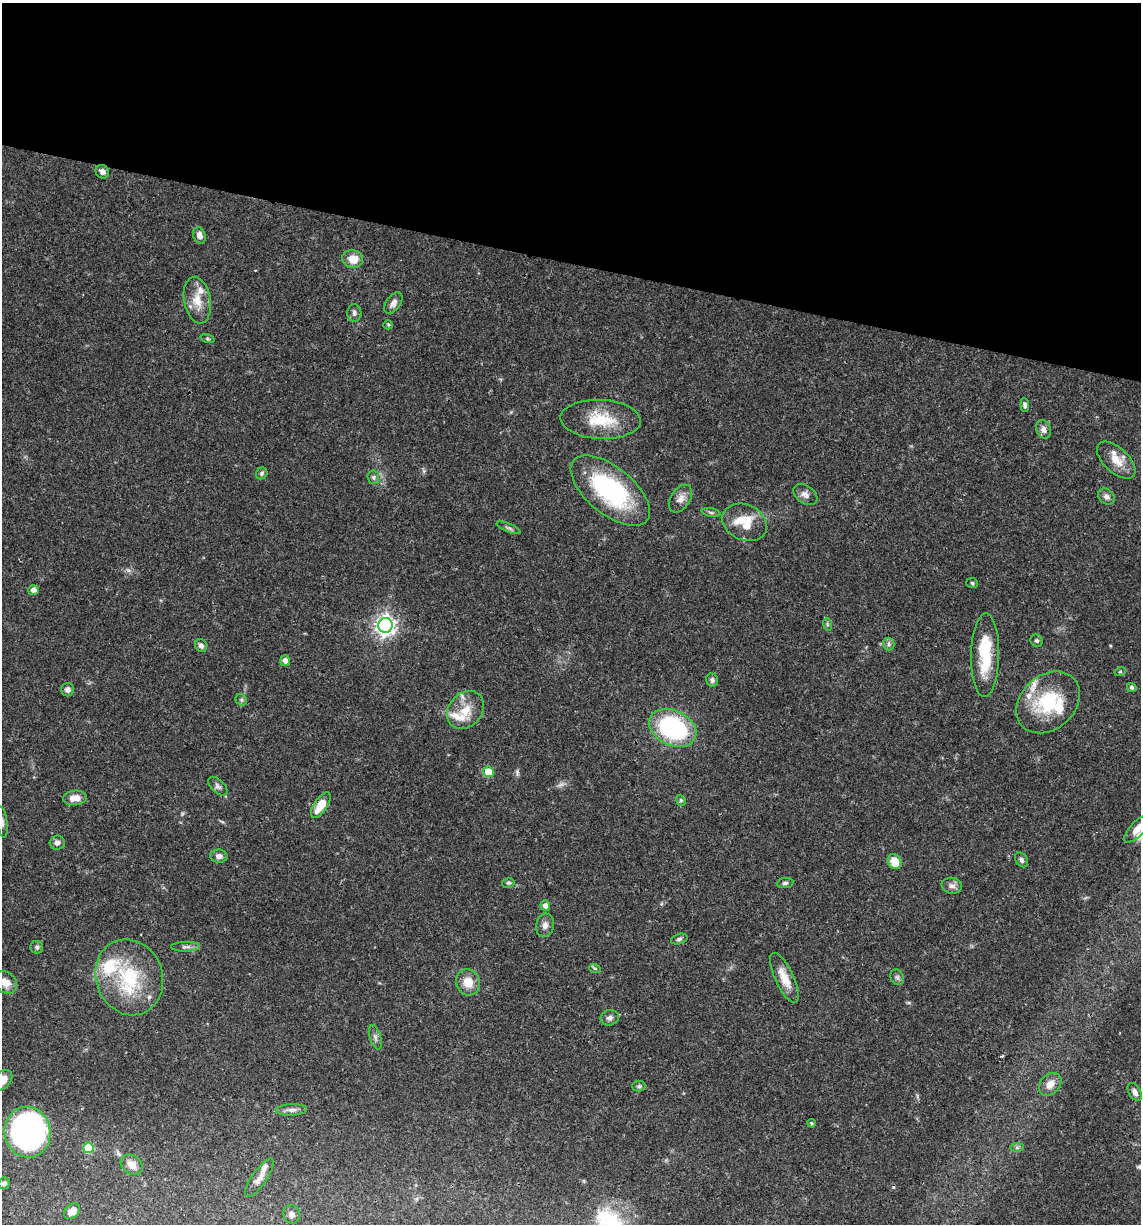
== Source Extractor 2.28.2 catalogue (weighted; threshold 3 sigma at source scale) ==
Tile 2 of 4 x 4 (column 2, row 1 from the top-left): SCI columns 1378-2516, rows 3667-4888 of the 4913 x 4894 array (HDU 1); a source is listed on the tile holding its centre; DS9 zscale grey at full resolution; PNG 1143 x 1226 px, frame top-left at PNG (2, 3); each listed source drawn as its Kron ellipse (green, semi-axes under 4 px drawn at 4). Shown black and unused: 21% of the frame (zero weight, under 3 of 4 exposures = <1% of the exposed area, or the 3 px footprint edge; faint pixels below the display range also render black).
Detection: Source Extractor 2.28.2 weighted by HDU 2 'WHT'; one run over the whole footprint, this tile lists its part. Background 0.048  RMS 0.0028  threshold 0.0127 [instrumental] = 3 sigma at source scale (4.5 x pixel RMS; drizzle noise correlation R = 1.50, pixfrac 1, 0.05/0.05 arcsec/px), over >= 5 px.
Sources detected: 93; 1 too faint to see at this stretch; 1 cosmic-ray / hot-pixel residue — neither listed nor drawn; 12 inside a brighter listed object's ellipse — not listed separately; the other 79 listed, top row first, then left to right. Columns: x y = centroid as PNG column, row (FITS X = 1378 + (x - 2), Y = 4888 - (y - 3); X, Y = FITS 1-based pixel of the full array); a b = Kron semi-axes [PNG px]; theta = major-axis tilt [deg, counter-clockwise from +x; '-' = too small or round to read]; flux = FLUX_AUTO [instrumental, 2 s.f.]
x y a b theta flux
102 172 7 6 - 1.1
199 235 8 6 -70 1.6
353 259 10 9 - 3.8
197 300 24 13 -80 5.1
393 303 12 7 53 1.6
354 313 9 7 -88 0.88
388 325 5 4 - 0.34
207 339 7 3 -19 0.36
1025 405 6 4 -85 0.7
601 419 40 19 -3 11
1043 429 9 7 -66 1.4
1116 460 24 12 -43 4.4
262 473 6 5 - 0.56
373 477 7 6 - 0.67
610 490 47 23 -39 35
805 495 13 8 -33 1.6
1106 496 9 7 -39 1.2
680 499 15 9 56 2.2
711 512 9 4 -11 0.55
745 522 23 17 -24 9
509 528 13 4 -21 0.73
972 583 6 5 - 0.46
33 590 5 5 - 1.4
827 624 6 4 -72 0.44
385 625 7 7 - 160
1037 641 6 6 - 0.61
889 644 6 6 - 0.73
201 646 7 6 - 1
985 655 42 14 89 13
285 661 5 5 - 1.3
1120 672 5 3 - 0.32
712 680 7 6 - 0.9
1132 687 5 4 - 0.53
68 690 6 6 - 1.1
241 700 6 5 - 0.55
1048 702 35 27 41 18
465 710 20 16 50 5.6
673 728 25 17 -26 37
489 772 5 5 - 5.8
218 786 12 6 -43 0.98
75 798 12 7 5 2.8
681 800 6 4 -68 0.43
321 805 15 6 57 5.5
2 822 16 5 -80 1.3
1137 829 18 7 47 2.7
57 843 7 7 - 1.2
219 856 8 6 -3 1.2
1021 860 8 6 -57 0.79
894 862 8 6 -60 4.7
508 883 6 4 13 0.47
785 883 8 5 8 0.61
952 886 10 8 -10 1.3
545 905 5 4 - 1.5
545 925 12 9 76 1.5
679 939 8 5 16 0.65
37 947 6 6 - 0.7
186 947 14 5 1 0.98
595 969 6 4 -20 0.4
129 977 39 33 -69 20
897 977 8 6 -63 0.73
784 978 27 9 -65 4.5
5 982 13 10 -41 2.3
468 982 13 12 - 4.1
610 1018 9 7 12 1.1
375 1037 13 5 -73 1
2 1080 12 8 45 3.4
1050 1084 13 9 47 2.7
639 1086 6 5 - 0.55
1135 1092 10 6 -59 1.2
291 1110 15 5 2 1.3
812 1123 4 3 - 0.35
28 1132 25 23 -80 81
1017 1147 7 4 0 0.5
88 1148 5 5 - 12
132 1165 12 9 -38 2.6
259 1178 23 7 55 2.3
4 1183 6 5 - 0.78
72 1211 9 6 44 2.5
292 1214 9 8 - 1.4
Isophote crosses this tile's border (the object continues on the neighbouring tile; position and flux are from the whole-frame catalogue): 3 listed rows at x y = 2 822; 1137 829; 2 1080